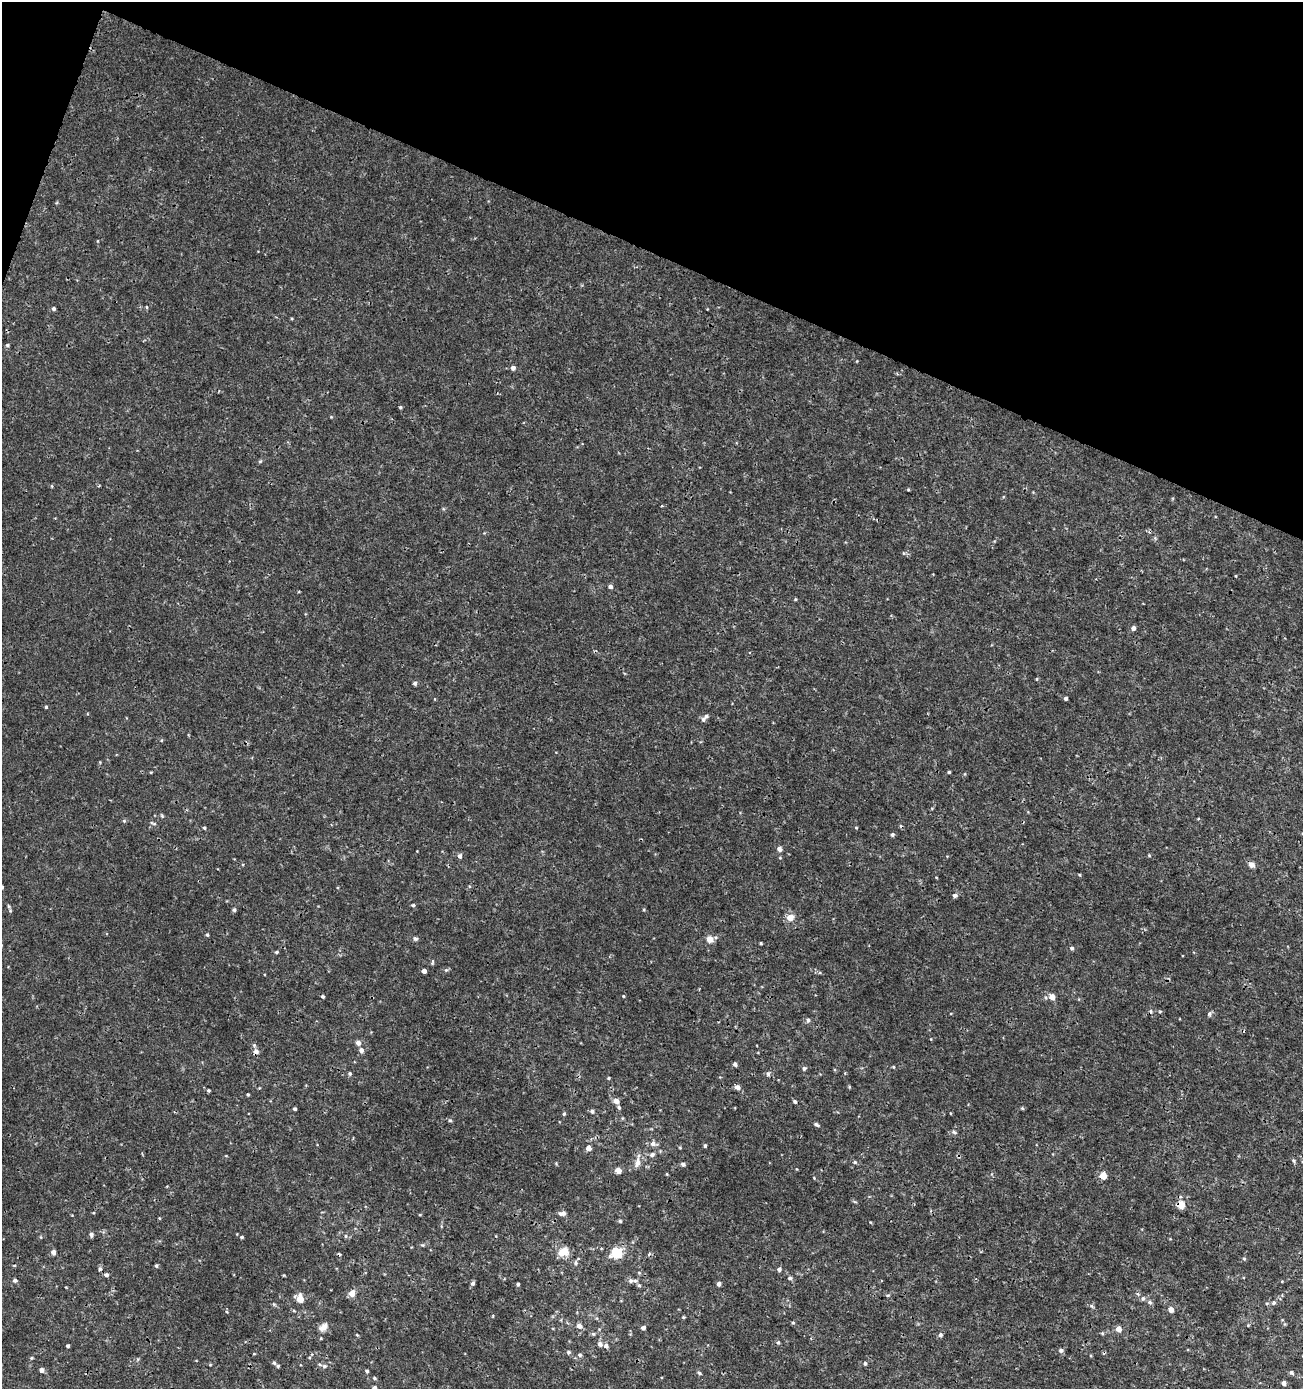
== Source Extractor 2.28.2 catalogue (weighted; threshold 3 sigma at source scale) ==
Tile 2 of 4 x 4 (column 2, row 1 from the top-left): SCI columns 1578-2878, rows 4163-5549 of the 5691 x 5559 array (HDU 1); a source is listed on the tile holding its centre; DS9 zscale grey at full resolution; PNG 1305 x 1391 px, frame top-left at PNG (2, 2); no overlay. Shown black and unused: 19% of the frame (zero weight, under 3 of 4 exposures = <1% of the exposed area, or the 3 px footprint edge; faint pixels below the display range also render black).
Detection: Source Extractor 2.28.2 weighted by HDU 2 'WHT'; one run over the whole footprint, this tile lists its part. Background 0.00114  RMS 9.0e-04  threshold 0.00403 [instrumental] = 3 sigma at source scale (4.5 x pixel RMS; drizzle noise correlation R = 1.50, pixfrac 1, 0.0396/0.0396 arcsec/px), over >= 5 px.
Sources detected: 154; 4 cosmic-ray / hot-pixel residue — not listed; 4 inside a brighter listed object's ellipse — not listed separately; the other 146 listed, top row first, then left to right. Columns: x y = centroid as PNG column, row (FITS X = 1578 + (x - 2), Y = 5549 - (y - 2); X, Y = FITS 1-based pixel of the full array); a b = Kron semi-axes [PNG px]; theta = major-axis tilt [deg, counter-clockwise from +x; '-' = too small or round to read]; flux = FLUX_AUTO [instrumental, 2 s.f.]
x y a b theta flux
147 307 5 3 - 0.082
54 309 4 4 - 0.18
8 345 5 4 - 0.13
513 368 5 5 - 0.34
400 407 3 3 - 0.12
331 417 4 4 - 0.071
260 461 6 4 18 0.11
1236 576 4 3 - 0.071
610 586 5 5 - 0.27
795 599 4 4 - 0.086
1133 628 5 4 - 0.3
1037 679 5 3 - 0.078
415 683 5 4 - 0.21
1066 698 4 4 - 0.21
46 707 4 4 - 0.11
706 716 7 5 48 0.23
151 772 4 3 - 0.076
949 772 3 3 - 0.1
124 821 5 5 - 0.12
154 824 7 4 -1 0.13
204 828 4 3 - 0.12
856 828 4 4 - 0.08
892 835 4 4 - 0.16
779 849 6 5 - 0.34
1149 855 4 4 - 0.087
460 856 5 4 - 0.29
1251 865 6 5 - 0.5
2 887 4 4 - 0.1
955 896 4 4 - 0.37
413 905 5 3 - 0.13
234 910 4 4 - 0.18
644 910 4 3 - 0.084
10 911 5 3 - 0.088
790 918 9 8 - 0.74
207 935 4 4 - 0.11
415 939 6 5 - 0.17
709 939 9 8 - 0.6
761 943 3 3 - 0.093
1072 948 5 5 - 0.17
276 952 4 3 - 0.14
432 962 7 3 72 0.11
446 970 6 4 42 0.13
424 971 4 4 - 0.43
322 996 4 4 - 0.14
623 996 4 2 - 0.062
1052 997 6 5 - 0.68
1209 1014 6 5 - 0.22
808 1020 5 5 - 0.19
358 1043 5 5 - 0.38
254 1045 6 4 -45 0.13
361 1050 7 6 - 0.34
256 1051 7 6 - 0.38
735 1064 5 4 - 0.22
893 1067 4 4 - 0.09
804 1068 5 5 - 0.17
350 1074 5 5 - 0.14
768 1074 6 5 - 0.19
609 1078 4 3 - 0.11
737 1087 6 5 - 0.39
208 1090 4 4 - 0.12
248 1094 4 3 - 0.1
616 1101 6 5 - 0.55
795 1102 5 4 - 0.17
619 1107 5 5 - 0.17
1022 1108 5 4 - 0.094
295 1109 3 3 - 0.15
592 1111 5 5 - 0.21
564 1114 5 4 - 0.12
450 1120 5 5 - 0.13
817 1125 7 4 -28 0.19
954 1132 6 5 - 0.16
653 1144 8 7 - 0.35
705 1146 4 4 - 0.14
588 1148 5 5 - 0.52
652 1154 7 6 - 0.24
1294 1161 6 5 - 0.14
638 1162 14 7 78 0.6
855 1162 6 4 -22 0.14
683 1164 5 5 - 0.24
618 1170 5 4 - 0.82
667 1174 3 3 - 0.084
1103 1176 5 5 - 1.8
814 1178 3 3 - 0.064
1181 1205 9 8 - 0.9
562 1213 9 5 5 0.31
159 1218 4 3 - 0.069
620 1221 4 4 - 0.12
91 1234 5 4 - 0.28
346 1236 6 4 -90 0.11
241 1237 5 4 - 0.13
423 1245 5 4 - 0.1
53 1252 5 4 - 0.39
563 1252 13 10 25 1
617 1253 14 11 21 2
1244 1259 5 4 - 0.11
575 1263 6 5 - 0.18
14 1265 4 3 - 0.076
156 1266 5 4 - 0.13
779 1269 5 5 - 0.26
639 1273 5 3 - 0.098
106 1275 6 5 - 0.21
790 1278 6 5 - 0.16
15 1280 5 4 - 0.21
631 1281 7 6 - 0.24
473 1283 5 4 - 0.22
518 1284 3 3 - 0.16
719 1284 4 4 - 0.3
639 1285 6 5 - 0.14
352 1293 8 7 - 0.55
888 1295 5 3 - 0.095
1143 1298 6 5 - 0.19
300 1299 6 5 - 1.5
1150 1302 6 5 - 0.18
1267 1303 5 3 - 0.093
1274 1303 7 5 27 0.19
274 1304 5 5 - 0.12
1092 1306 7 4 -29 0.16
1171 1310 6 6 - 0.44
683 1317 5 3 - 0.084
793 1323 5 3 - 0.096
579 1326 6 6 - 0.45
323 1327 12 8 39 0.59
643 1328 4 4 - 0.27
1118 1329 5 5 - 0.73
593 1334 5 5 - 0.14
357 1335 5 3 - 0.079
940 1335 6 5 - 0.21
778 1342 5 4 - 0.14
600 1344 7 6 - 0.3
68 1346 3 3 - 0.14
1061 1350 5 5 - 0.24
568 1352 5 5 - 0.18
254 1354 4 3 - 0.068
580 1355 6 5 - 0.18
32 1358 5 4 - 0.1
274 1363 5 4 - 0.15
865 1363 5 4 - 0.13
210 1365 5 3 - 0.079
324 1366 7 6 - 0.25
41 1370 5 4 - 0.32
367 1371 4 3 - 0.16
1291 1372 6 4 -44 0.17
699 1373 6 4 -28 0.12
375 1378 5 4 - 0.11
1284 1383 4 4 - 0.38
375 1387 5 5 - 0.2
Overlapping masked pixels (flux is a lower limit): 2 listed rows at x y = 256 1051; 1181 1205
Isophote crosses this tile's border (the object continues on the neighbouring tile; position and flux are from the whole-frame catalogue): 2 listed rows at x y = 2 887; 375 1387